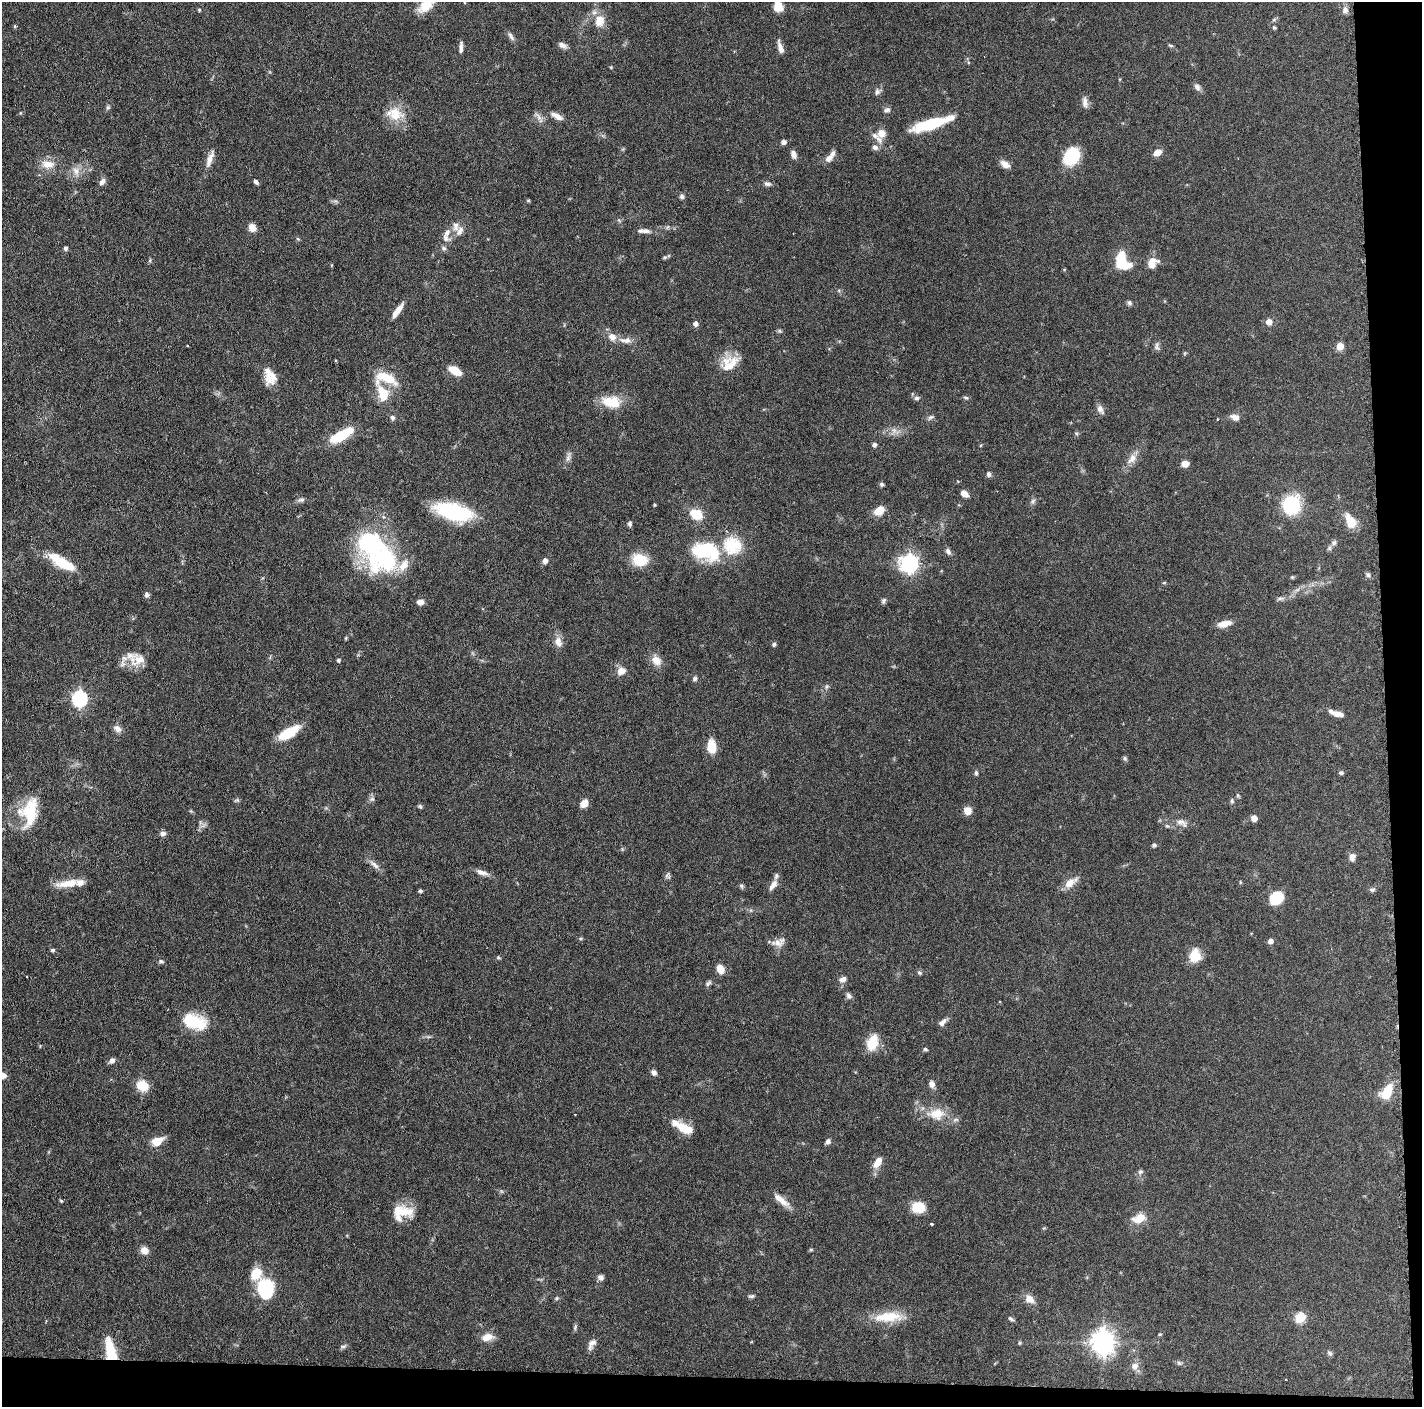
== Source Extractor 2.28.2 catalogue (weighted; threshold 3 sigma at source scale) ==
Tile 9 of 3 x 3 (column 3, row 3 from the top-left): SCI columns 2846-4265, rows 12-1416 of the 4271 x 4239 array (HDU 1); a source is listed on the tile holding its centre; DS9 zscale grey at full resolution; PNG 1424 x 1409 px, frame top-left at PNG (2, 2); no overlay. Shown black and unused: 5% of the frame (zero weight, under 3 of 6 exposures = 1% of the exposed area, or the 3 px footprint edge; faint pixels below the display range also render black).
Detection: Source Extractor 2.28.2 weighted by HDU 2 'WHT'; one run over the whole footprint, this tile lists its part. Background 0.0477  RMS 0.0026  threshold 0.0107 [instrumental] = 3 sigma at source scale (4.09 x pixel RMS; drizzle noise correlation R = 1.36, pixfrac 0.8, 0.05/0.05 arcsec/px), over >= 5 px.
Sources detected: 223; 15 inside a brighter listed object's ellipse — not listed separately; the other 208 listed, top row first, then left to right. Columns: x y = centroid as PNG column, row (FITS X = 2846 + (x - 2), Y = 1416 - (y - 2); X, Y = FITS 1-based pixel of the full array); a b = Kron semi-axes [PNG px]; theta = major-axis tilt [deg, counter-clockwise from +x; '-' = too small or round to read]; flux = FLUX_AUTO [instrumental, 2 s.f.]
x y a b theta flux
426 5 21 11 39 4.7
778 6 14 9 -75 3.3
199 10 4 4 - 0.27
1345 10 10 7 60 0.94
1274 19 6 4 20 0.37
599 21 14 12 89 3.4
15 26 5 4 - 0.3
1274 28 5 4 - 0.32
511 37 13 5 -60 0.81
562 45 12 7 -28 0.98
1171 45 7 3 -2 0.33
780 47 16 5 -73 1.4
461 48 13 4 87 0.98
611 67 5 3 - 0.2
1197 87 10 7 -47 0.9
877 92 10 6 76 0.76
1085 102 15 7 -85 1.2
108 107 7 5 71 0.45
887 110 9 6 17 0.7
395 114 24 17 -16 5.3
557 116 15 6 -31 1.7
539 117 12 6 -55 1.1
931 124 31 9 17 14
881 133 11 9 47 2.5
783 142 5 4 - 1.1
875 147 8 7 - 0.91
1157 152 8 6 30 2.1
794 154 9 6 -73 1.4
1071 156 18 14 53 9.6
829 158 13 7 43 1.6
210 159 22 6 70 1.9
48 164 19 11 -4 3.2
1005 164 13 7 -34 1.5
76 171 13 10 -67 1.9
102 182 9 6 57 0.98
256 182 6 4 -51 0.64
768 184 9 6 -11 0.76
682 196 6 6 - 0.62
528 200 6 4 0 0.26
456 226 14 8 -78 1.6
252 228 8 7 - 2.3
646 231 13 6 -3 1.3
445 238 12 8 -39 1.3
298 239 6 4 -18 0.27
66 248 6 5 - 0.49
444 248 7 5 -21 0.55
665 257 6 5 - 0.36
150 260 6 4 72 0.3
1122 261 18 12 -67 9.1
1152 263 14 10 48 2.8
1129 303 7 6 - 0.56
398 310 18 5 55 2.2
1269 322 5 5 - 2.4
695 324 7 6 - 0.77
779 331 6 5 - 0.37
612 337 11 9 -44 1.9
626 340 18 8 -1 1.8
1157 346 12 6 80 0.76
1340 346 5 5 - 4.8
1185 353 6 3 71 0.26
730 363 25 17 40 5.1
455 371 15 7 -29 3.5
270 376 22 13 -71 4
386 378 29 15 -15 6.3
383 394 18 11 -68 5.7
916 398 7 6 - 0.63
966 398 7 5 -27 0.42
611 402 24 13 -9 5.8
1100 409 13 7 -61 1.2
393 417 6 5 - 0.64
931 417 9 5 26 0.58
1235 417 10 7 -19 1.5
1217 419 3 2 - 0.19
894 430 7 5 -44 0.88
1076 433 6 4 -18 0.31
341 435 27 9 29 8.8
874 444 5 4 - 0.72
568 457 16 5 75 1
1132 459 17 9 54 2.2
1185 464 7 6 - 1.9
989 474 5 5 - 0.84
881 484 6 5 - 0.47
964 494 8 5 -37 1.8
301 500 11 5 6 0.67
1033 501 7 5 47 0.57
654 505 3 3 - 0.25
1291 505 13 11 65 22
879 510 11 8 41 3.1
453 511 30 13 -14 26
696 514 11 8 -30 6.1
1350 521 19 10 -63 4
630 524 7 5 80 0.54
1334 543 8 7 - 0.79
371 544 46 37 -35 27
732 545 27 24 -22 9.3
703 551 32 21 -12 13
948 551 9 6 -61 0.87
639 560 14 11 -13 7.6
545 561 7 5 71 1.1
62 562 33 10 -32 8.2
909 563 7 7 - 94
1368 575 7 6 - 0.56
1292 577 5 5 - 0.29
1164 583 6 3 19 0.24
1297 590 7 4 19 0.54
147 595 8 6 -86 0.68
1280 598 10 3 15 0.57
884 601 8 5 68 0.55
420 602 8 6 -3 1.2
1224 624 16 7 14 2.3
346 638 6 3 71 0.25
558 642 14 10 -69 1.8
774 644 6 5 - 0.46
139 659 22 17 26 4.3
338 660 5 4 - 0.44
656 660 14 10 -48 2.5
621 671 9 8 - 2.1
695 679 6 6 - 0.57
826 687 6 4 71 0.41
80 699 7 6 - 56
1336 713 19 6 -17 2.1
117 729 10 7 -37 1.3
288 733 24 9 30 7.3
711 747 13 8 -87 5.3
1125 758 6 5 - 0.43
976 773 6 5 - 0.43
1341 773 5 4 - 0.48
1238 795 6 4 -61 0.34
372 799 8 6 1 0.62
237 800 9 4 24 0.36
1232 801 7 5 -77 0.47
584 804 8 6 37 2.8
420 806 7 4 -54 0.37
968 811 8 7 - 2.3
30 812 32 19 80 11
1254 818 6 6 - 1.4
1182 823 17 8 -31 1.6
1167 826 6 4 -18 0.36
163 833 7 6 - 0.9
1154 845 5 5 - 0.49
1352 857 9 8 - 1.3
374 865 18 6 -43 1.3
482 872 16 6 -18 1.4
667 875 9 6 -86 0.58
68 883 31 9 9 4.3
1070 883 16 9 34 2.7
773 885 16 7 53 1.7
741 886 7 5 -68 0.45
1372 890 7 5 -4 0.54
420 891 4 4 - 0.52
1276 898 12 10 40 9.1
580 938 6 3 0 0.31
1270 941 5 4 - 1.2
777 943 17 9 0 1.8
53 950 6 4 2 0.41
1195 956 17 13 87 3.9
498 957 5 5 - 0.32
161 961 7 5 -26 0.49
720 969 8 6 -67 3.4
919 973 6 5 - 0.43
843 979 9 7 27 1.2
708 983 10 5 42 0.6
849 996 8 6 -48 0.76
195 1022 29 17 -18 8.7
943 1022 12 6 44 1.1
872 1043 18 11 70 5.3
925 1049 5 4 - 0.4
112 1060 7 6 - 0.99
654 1073 6 6 - 0.85
3 1076 7 5 5 1.9
932 1084 8 7 - 1.1
142 1085 9 7 -15 7.6
1386 1095 13 11 -10 3.9
936 1114 23 15 3 5.1
682 1127 17 12 -30 3.5
157 1141 11 7 25 4.1
828 1141 7 6 - 0.7
878 1162 15 8 57 2.5
1140 1172 7 6 - 0.59
781 1200 24 7 -38 2.6
61 1201 5 4 - 0.31
918 1207 12 9 -9 7.3
403 1211 25 15 -6 5.2
1139 1218 14 9 25 3.5
931 1224 3 3 - 0.32
811 1249 6 4 0 0.28
144 1250 9 8 - 1.9
256 1273 11 9 62 6.3
601 1277 7 7 - 0.77
265 1289 14 12 -90 22
752 1296 8 5 1 0.51
557 1298 5 5 - 0.34
1029 1299 12 9 -42 2
888 1317 38 13 4 6.8
1300 1317 6 5 - 14
1011 1319 9 4 -36 0.45
575 1327 9 5 77 0.45
1160 1334 5 4 - 0.26
487 1337 16 10 17 2.2
751 1342 4 3 - 0.2
1103 1342 9 8 - 200
1020 1343 4 4 - 0.35
592 1344 15 7 60 1.3
343 1346 9 5 25 0.54
110 1351 24 9 -76 8.8
1330 1353 8 5 -41 0.49
1179 1363 7 4 -45 0.43
1135 1366 10 9 - 1.4
Overlapping masked pixels (flux is a lower limit): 1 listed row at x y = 110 1351
Isophote crosses this tile's border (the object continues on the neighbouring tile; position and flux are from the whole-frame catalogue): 3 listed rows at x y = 426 5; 778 6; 3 1076